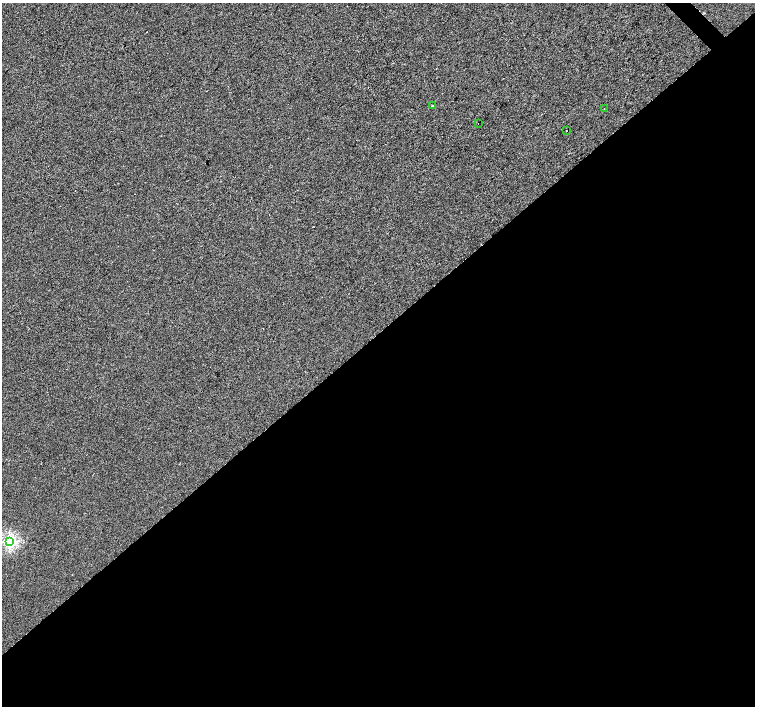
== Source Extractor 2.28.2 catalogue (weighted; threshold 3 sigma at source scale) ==
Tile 15 of 4 x 4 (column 3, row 4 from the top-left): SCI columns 3015-4520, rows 217-1624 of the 6025 x 5999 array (HDU 1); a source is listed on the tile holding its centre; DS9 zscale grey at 2 x 2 block average (1 PNG px = mean of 2 x 2 image px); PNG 757 x 708 px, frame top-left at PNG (2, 3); each listed source drawn as its Kron ellipse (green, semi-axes under 4 px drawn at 4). Shown black and unused: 53% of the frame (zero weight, under 2 of 3 exposures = <1% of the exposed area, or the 3 px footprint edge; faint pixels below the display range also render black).
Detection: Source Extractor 2.28.2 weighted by HDU 2 'WHT'; one run over the whole footprint, this tile lists its part. Background 9.28e-04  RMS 0.0056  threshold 0.0254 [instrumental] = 3 sigma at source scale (4.5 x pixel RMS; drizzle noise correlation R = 1.50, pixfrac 1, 0.0396/0.0396 arcsec/px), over >= 5 px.
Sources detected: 5; all 5 listed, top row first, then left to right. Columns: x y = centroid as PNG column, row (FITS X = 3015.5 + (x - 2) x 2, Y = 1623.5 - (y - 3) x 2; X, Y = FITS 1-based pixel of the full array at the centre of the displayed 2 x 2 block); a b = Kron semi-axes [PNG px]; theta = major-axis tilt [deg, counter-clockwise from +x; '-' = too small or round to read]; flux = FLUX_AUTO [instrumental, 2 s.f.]
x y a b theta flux
432 106 3 2 - 0.74
604 109 2 2 - 0.71
478 123 2 2 - 0.84
566 131 2 2 - 0.38
10 541 4 4 - 220